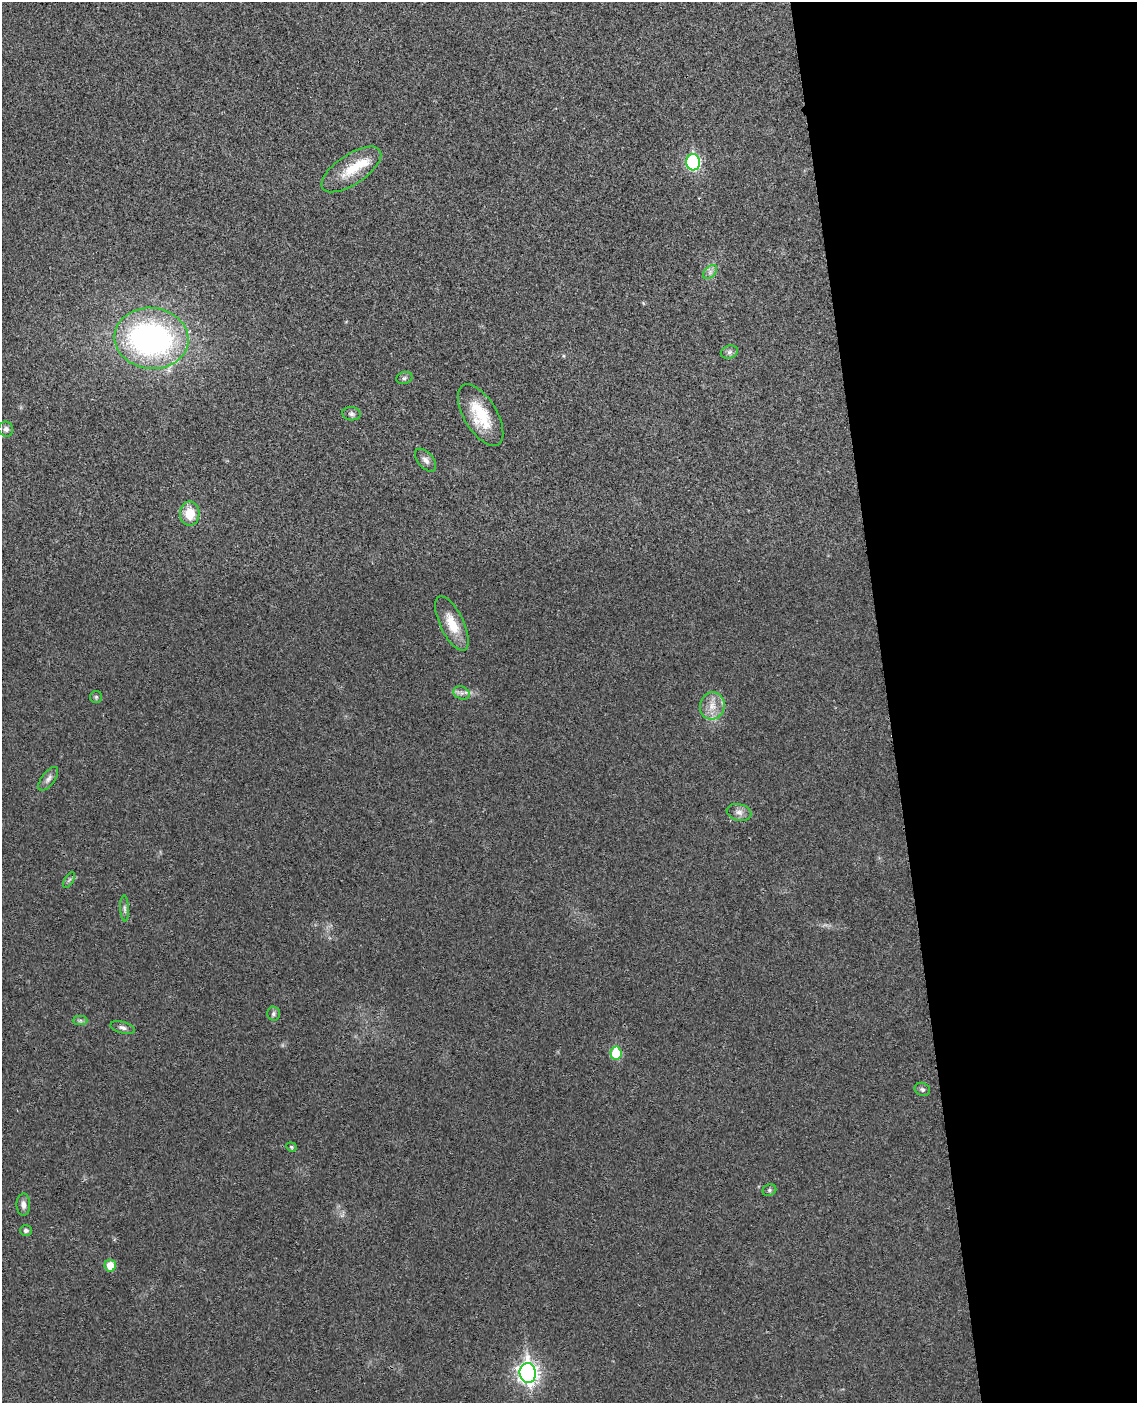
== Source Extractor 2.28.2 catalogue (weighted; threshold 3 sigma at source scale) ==
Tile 8 of 4 x 3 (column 4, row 2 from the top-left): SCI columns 3463-4597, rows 1540-2940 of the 4656 x 4585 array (HDU 1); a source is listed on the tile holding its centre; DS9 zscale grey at full resolution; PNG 1139 x 1405 px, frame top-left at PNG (2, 2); each listed source drawn as its Kron ellipse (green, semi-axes under 4 px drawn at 4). Shown black and unused: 22% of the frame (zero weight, under 3 of 4 exposures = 6% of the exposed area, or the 3 px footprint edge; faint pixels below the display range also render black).
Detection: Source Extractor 2.28.2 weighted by HDU 2 'WHT'; one run over the whole footprint, this tile lists its part. Background 0.0216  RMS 0.0044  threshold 0.0196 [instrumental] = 3 sigma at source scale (4.5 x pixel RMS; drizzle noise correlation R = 1.50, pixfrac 1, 0.05/0.05 arcsec/px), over >= 5 px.
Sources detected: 32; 1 inside a brighter object's white glare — neither listed nor drawn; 1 inside a brighter listed object's ellipse — not listed separately; the other 30 listed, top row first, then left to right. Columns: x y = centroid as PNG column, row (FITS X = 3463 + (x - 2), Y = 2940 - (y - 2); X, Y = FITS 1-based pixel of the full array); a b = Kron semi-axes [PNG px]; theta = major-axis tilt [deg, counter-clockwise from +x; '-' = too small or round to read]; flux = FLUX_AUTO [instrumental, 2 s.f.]
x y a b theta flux
693 162 8 7 - 53
351 169 34 15 34 12
710 272 8 5 46 1.4
151 338 37 30 -6 120
729 352 9 6 16 1.4
404 378 8 6 17 1.1
351 414 9 6 -5 1.5
481 415 34 16 -59 16
6 429 7 7 - 1.4
426 460 13 7 -50 2.1
190 514 12 10 87 8.7
452 623 30 11 -64 9.9
461 693 8 6 -21 1.6
96 697 6 6 - 0.74
712 706 14 12 76 5.5
48 779 14 6 53 1.9
739 812 12 8 -13 2.5
69 880 9 3 57 0.87
125 908 13 4 -87 1.2
274 1014 7 6 - 1.1
80 1020 7 4 0 0.94
123 1028 12 6 -15 1.7
616 1053 6 5 - 15
922 1089 8 6 -24 1.1
291 1147 5 4 - 0.65
769 1190 7 5 22 0.9
23 1205 11 7 -89 2.1
26 1230 6 5 - 1.3
110 1266 6 5 - 7.1
528 1373 10 8 -83 220